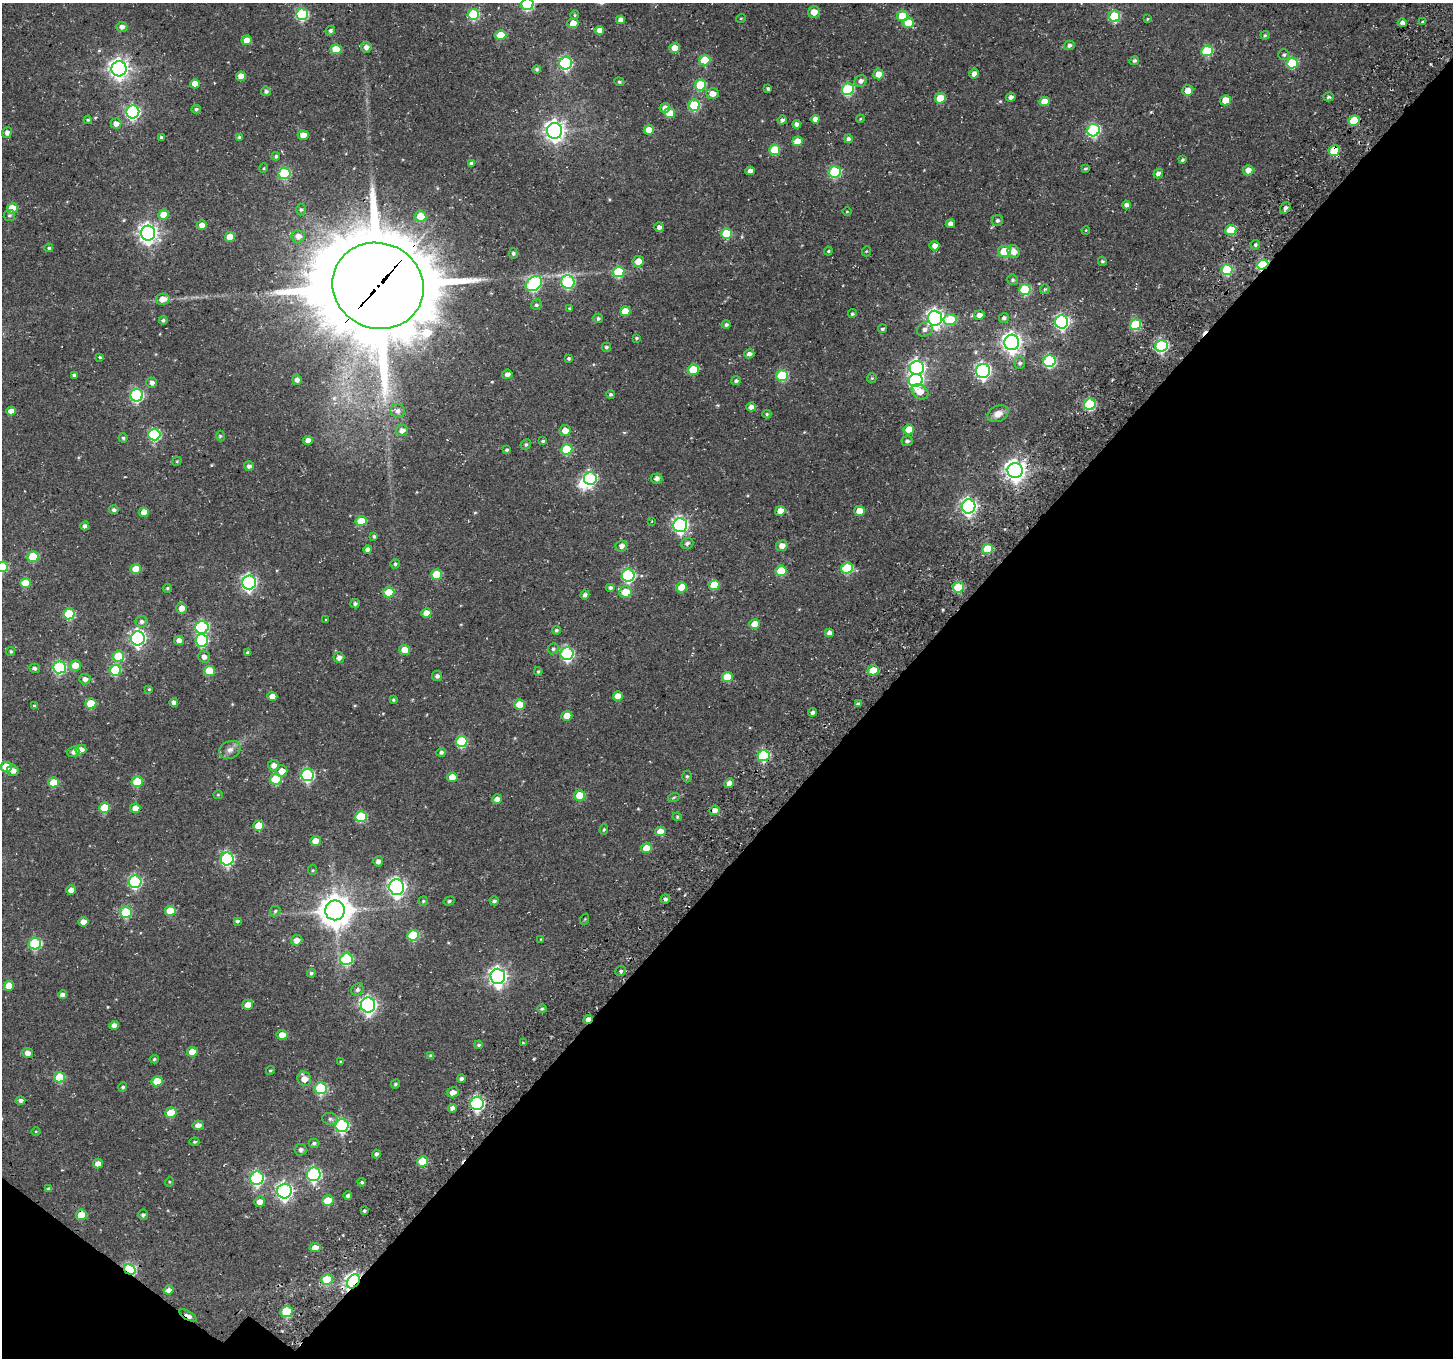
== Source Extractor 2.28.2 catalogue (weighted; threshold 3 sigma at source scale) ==
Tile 15 of 4 x 4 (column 3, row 4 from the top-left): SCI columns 3139-4589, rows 470-1825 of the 6271 x 6296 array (HDU 1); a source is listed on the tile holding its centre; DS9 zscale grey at full resolution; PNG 1455 x 1360 px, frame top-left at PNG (2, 3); each listed source drawn as its Kron ellipse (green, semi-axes under 4 px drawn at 4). Shown black and unused: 40% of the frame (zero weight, under 3 of 4 exposures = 13% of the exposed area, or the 3 px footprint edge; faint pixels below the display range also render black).
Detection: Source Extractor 2.28.2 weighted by HDU 2 'WHT'; one run over the whole footprint, this tile lists its part. Background 0.177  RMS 0.0083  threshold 0.0373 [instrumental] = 3 sigma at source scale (4.5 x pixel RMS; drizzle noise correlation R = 1.50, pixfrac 1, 0.0396/0.0396 arcsec/px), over >= 5 px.
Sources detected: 372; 1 inside a brighter object's white glare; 1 cosmic-ray / hot-pixel residue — neither listed nor drawn; the other 370 listed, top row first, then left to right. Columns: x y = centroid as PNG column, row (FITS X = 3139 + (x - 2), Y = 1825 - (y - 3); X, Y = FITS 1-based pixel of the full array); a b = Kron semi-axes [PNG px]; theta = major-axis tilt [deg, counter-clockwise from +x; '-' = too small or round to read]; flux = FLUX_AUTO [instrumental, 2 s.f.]
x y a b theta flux
527 4 6 6 - 86
814 12 6 6 - 7.5
302 14 6 5 - 84
473 14 6 5 - 57
575 15 5 4 - 0.96
903 16 5 5 - 24
1114 16 6 5 - 53
741 18 5 3 - 0.63
1147 19 3 3 - 0.73
621 20 4 4 - 5.6
1423 22 4 3 - 1.2
573 23 5 5 - 6.7
908 23 5 5 - 18
1402 23 4 3 - 3.1
122 27 5 5 - 3.6
330 30 5 4 - 1.7
599 30 4 4 - 6.6
501 35 5 5 - 19
1265 35 4 4 - 0.95
247 40 5 5 - 9.3
1069 45 5 4 - 2.3
366 47 5 5 - 4.1
675 48 5 5 - 7.7
336 49 5 5 - 20
1207 51 6 5 - 42
1284 55 5 5 - 1.6
705 60 5 5 - 32
1134 61 5 4 - 1.6
566 63 6 6 - 110
1292 63 6 5 - 46
119 69 7 7 - 420
537 69 4 4 - 1.5
878 74 5 5 - 10
974 74 5 4 - 4.2
241 76 5 4 - 8.9
861 81 6 5 - 3.3
619 82 5 4 - 1.2
195 84 5 4 - 8.7
700 85 5 5 - 44
768 89 3 3 - 1.4
848 89 6 5 - 70
1188 90 5 5 - 8.6
266 91 5 4 - 2.2
712 94 6 5 - 6.6
1011 97 5 4 - 3.4
1328 97 5 4 - 1.4
940 98 5 5 - 23
1225 100 5 5 - 12
1044 101 5 4 - 8.8
694 105 6 5 - 49
665 108 5 4 - 5.1
196 109 5 4 - 1.4
133 112 6 6 - 150
670 113 5 5 - 15
815 119 4 4 - 5
860 119 4 3 - 0.75
88 120 4 3 - 1
782 120 4 4 - 2.3
1354 121 5 5 - 34
116 124 5 5 - 4.8
797 124 4 4 - 2.5
649 130 5 5 - 9.9
1094 130 6 6 - 94
555 131 8 7 - 460
7 133 5 5 - 2.9
303 135 5 5 - 6.5
161 137 4 3 - 1.5
240 137 3 3 - 1.4
848 139 4 4 - 2
797 141 5 5 - 12
775 150 5 5 - 25
1334 151 6 5 - 24
276 156 4 4 - 1.4
1182 160 4 3 - 1.3
471 163 4 3 - 1.3
264 168 5 3 - 0.75
1085 169 4 3 - 1.3
1248 170 5 5 - 5.8
750 171 5 4 - 4.1
835 172 6 6 - 52
284 173 6 5 - 64
1158 173 5 4 - 3.8
1126 205 4 4 - 2.9
12 208 5 5 - 23
1285 208 6 5 - 2.4
301 209 6 5 - 1.5
847 212 5 3 - 0.64
9 215 6 5 - 1.5
163 215 5 5 - 14
421 216 6 5 - 18
997 220 6 5 - 2
950 224 4 4 - 3.7
202 225 5 4 - 5.9
659 227 5 4 - 3
1086 230 4 3 - 0.63
1231 230 5 5 - 29
148 233 7 7 - 370
727 234 5 5 - 33
298 236 7 6 - 5.2
230 237 5 5 - 11
1255 245 5 4 - 1.6
934 246 5 5 - 5
49 248 4 3 - 1.1
828 251 4 4 - 0.92
867 251 5 3 - 0.72
1004 251 6 5 - 26
1013 252 6 6 - 7.1
513 253 5 4 - 1.6
638 261 6 5 - 7.8
1102 261 5 4 - 1.4
1263 265 6 4 36 73
1227 270 6 5 - 46
619 272 6 5 - 45
1012 280 5 5 - 1.4
568 282 7 6 - 89
534 284 9 6 38 120
378 286 46 42 -22 12000
1025 289 6 5 - 49
1045 289 5 5 - 1.1
163 299 7 5 12 7.4
536 305 5 5 - 1.6
569 308 4 3 - 0.86
625 311 5 5 - 15
852 314 4 4 - 1.3
979 315 5 5 - 4.2
598 318 5 5 - 1.6
935 318 7 7 - 300
1004 318 5 5 - 1.9
163 320 4 4 - 1.4
950 320 6 5 - 24
1062 322 7 6 - 160
726 325 4 4 - 1.9
1135 325 5 5 - 46
882 329 4 3 - 1.3
925 329 8 7 - 3.2
636 338 4 3 - 1.1
1012 342 7 7 - 420
1161 346 6 6 - 99
606 347 5 4 - 1.5
749 354 5 4 - 3.2
100 357 3 3 - 1
569 358 3 3 - 1.1
1049 361 6 6 - 82
1020 363 6 5 - 2
917 368 7 7 - 210
693 369 5 5 - 23
983 371 7 7 - 200
507 374 5 5 - 3.8
74 375 4 3 - 1.7
782 376 6 5 - 52
872 378 5 5 - 1.1
297 380 5 4 - 3.2
916 380 7 6 - 140
736 381 5 4 - 1.7
152 383 5 5 - 3.2
920 392 9 7 -35 8.7
611 394 4 4 - 1.4
137 395 6 6 - 100
1090 404 6 5 - 67
751 407 5 4 - 3.9
11 411 5 4 - 5.5
398 411 7 7 - 3.5
767 414 4 4 - 1
998 414 11 8 26 6.2
909 429 5 5 - 13
402 431 6 5 - 4.3
565 431 5 5 - 7.5
154 435 6 6 - 84
220 436 5 3 - 1
123 438 4 4 - 1.2
308 440 5 4 - 4.8
543 441 4 3 - 1.1
907 441 5 5 - 1.9
526 444 5 5 - 1.5
567 449 6 5 - 38
507 450 4 4 - 1.6
177 461 5 4 - 0.77
249 466 5 4 - 2.4
1015 471 7 7 - 480
657 478 6 5 - 2.7
590 479 6 6 - 98
969 506 7 7 - 230
114 510 5 4 - 1.8
780 511 5 5 - 8
859 511 5 5 - 9.7
144 512 5 4 - 9.4
361 521 5 5 - 24
652 521 3 2 - 0.49
680 525 7 7 - 190
85 526 4 4 - 2.5
374 536 4 4 - 1.4
687 543 6 5 - 2.2
621 546 6 5 - 3.9
782 546 6 5 - 5.6
368 549 4 4 - 3.4
987 549 5 5 - 30
33 557 5 5 - 33
395 564 5 4 - 1.4
2 567 5 5 - 35
847 568 6 5 - 48
136 569 5 5 - 13
781 571 5 5 - 23
437 574 5 5 - 27
628 575 6 6 - 100
249 582 7 7 - 200
25 583 5 5 - 19
714 585 5 5 - 16
682 587 5 5 - 16
958 587 6 5 - 43
167 588 4 4 - 1.2
610 588 5 4 - 2
389 592 5 5 - 22
625 592 6 6 - 14
585 595 5 4 - 2.5
355 604 5 4 - 2
182 608 5 5 - 6.3
426 613 5 4 - 9.7
69 614 5 5 - 49
326 620 3 2 - 0.62
141 622 6 6 - 2.5
755 624 5 5 - 13
202 627 6 6 - 110
556 630 4 4 - 1.6
829 633 4 4 - 4.2
138 638 7 7 - 190
179 640 5 4 - 4.8
202 640 6 6 - 66
553 649 5 5 - 1.7
405 650 5 5 - 9.9
11 651 4 4 - 1.2
248 653 4 3 - 1.7
567 654 6 6 - 110
119 656 5 5 - 35
204 657 6 5 - 4
339 658 5 5 - 3.9
75 665 5 5 - 11
59 667 6 6 - 93
35 668 5 4 - 1.6
115 670 6 5 - 41
873 670 5 5 - 18
209 671 5 5 - 22
538 671 4 3 - 0.9
437 676 5 5 - 2.1
727 677 5 5 - 17
85 679 5 5 - 3.4
149 689 4 4 - 0.8
272 696 5 4 - 7
618 696 5 5 - 9.3
393 700 4 4 - 1.1
174 702 4 4 - 3.6
91 703 5 5 - 25
520 704 5 5 - 18
858 704 4 4 - 2
34 706 4 3 - 1.6
813 712 4 4 - 2.6
567 716 5 5 - 10
462 741 6 5 - 50
81 750 5 5 - 5.7
230 750 11 8 22 4.4
73 752 6 5 - 3.2
441 752 5 4 - 2.1
764 756 6 5 - 74
273 765 6 5 - 4.5
6 767 5 5 - 20
13 770 6 5 - 4.7
282 771 6 5 - 7.5
307 775 6 6 - 98
687 776 6 4 -89 1.3
452 777 5 4 - 12
276 779 6 5 - 34
54 782 5 5 - 18
137 782 5 5 - 27
729 783 5 4 - 4.8
218 795 5 4 - 0.89
580 795 5 5 - 21
674 797 6 3 19 0.9
497 799 5 4 - 5.2
105 808 5 5 - 25
135 808 5 4 - 7.3
715 810 5 4 - 5.7
361 817 6 5 - 43
677 817 5 4 - 1
259 826 5 5 - 20
604 829 5 4 - 1.2
660 831 5 5 - 9.1
315 841 5 5 - 7.2
647 848 5 5 - 15
227 859 6 6 - 110
378 861 5 5 - 3.6
313 870 5 4 - 1
135 882 6 6 - 100
397 887 8 7 - 290
71 890 5 4 - 6.2
665 899 5 4 - 2.1
423 901 4 4 - 1
449 901 6 4 19 1.2
494 901 5 4 - 2
335 910 10 9 - 1500
170 911 5 5 - 19
275 911 5 5 - 1.4
126 912 6 5 - 47
585 919 5 3 - 0.68
237 921 4 3 - 1.5
83 922 5 4 - 5.6
413 935 6 5 - 46
541 939 4 3 - 0.56
297 940 6 5 - 5.1
35 944 6 5 - 61
346 959 6 6 - 65
621 971 5 5 - 1.6
311 973 4 4 - 1.4
498 976 7 7 - 330
9 986 5 5 - 9.8
357 990 7 5 46 2.2
62 995 4 4 - 3.7
248 1005 5 5 - 7.3
368 1005 7 7 - 260
542 1009 5 4 - 1.3
588 1019 5 3 - 6.2
114 1025 5 4 - 5.2
282 1035 5 5 - 8.2
523 1043 4 4 - 0.75
479 1045 4 3 - 1.2
192 1052 5 5 - 13
28 1053 5 5 - 5
431 1056 4 4 - 1.8
154 1059 4 4 - 1.1
341 1062 4 3 - 0.92
270 1070 4 3 - 0.94
59 1077 5 5 - 29
304 1079 7 6 - 7.7
461 1079 4 4 - 2.1
157 1081 5 5 - 18
395 1084 5 4 - 1.2
123 1087 5 4 - 1.4
321 1088 6 6 - 61
453 1092 6 5 - 6.1
20 1101 5 4 - 2.5
477 1103 7 6 - 140
452 1108 4 4 - 3.1
171 1113 6 5 - 15
330 1119 7 6 - 2.1
198 1125 5 4 - 4.5
342 1125 6 6 - 110
36 1131 4 3 - 0.7
194 1142 5 3 - 0.87
314 1143 5 4 - 1.7
301 1150 6 5 - 2.8
376 1154 4 4 - 1.8
422 1161 5 5 - 24
98 1164 5 4 - 6.1
314 1174 7 6 - 120
257 1178 7 6 - 110
169 1182 5 3 - 0.73
362 1182 4 4 - 1.3
49 1189 4 4 - 1.5
284 1191 7 7 - 230
348 1196 4 3 - 2.3
328 1201 6 5 - 19
260 1202 5 5 - 6.2
364 1211 3 3 - 1.4
81 1215 5 5 - 18
143 1215 5 5 - 2
315 1247 5 4 - 7.5
130 1270 6 4 -29 92
327 1279 6 5 - 23
353 1281 8 5 54 300
168 1290 5 4 - 3.5
287 1312 6 5 - 40
188 1316 10 4 -31 10
Overlapping masked pixels (flux is a lower limit): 10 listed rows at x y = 1334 151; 1263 265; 378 286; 764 756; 588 1019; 477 1103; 81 1215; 130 1270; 353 1281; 188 1316
Isophote crosses this tile's border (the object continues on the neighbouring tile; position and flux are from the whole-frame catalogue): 2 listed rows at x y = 527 4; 2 567